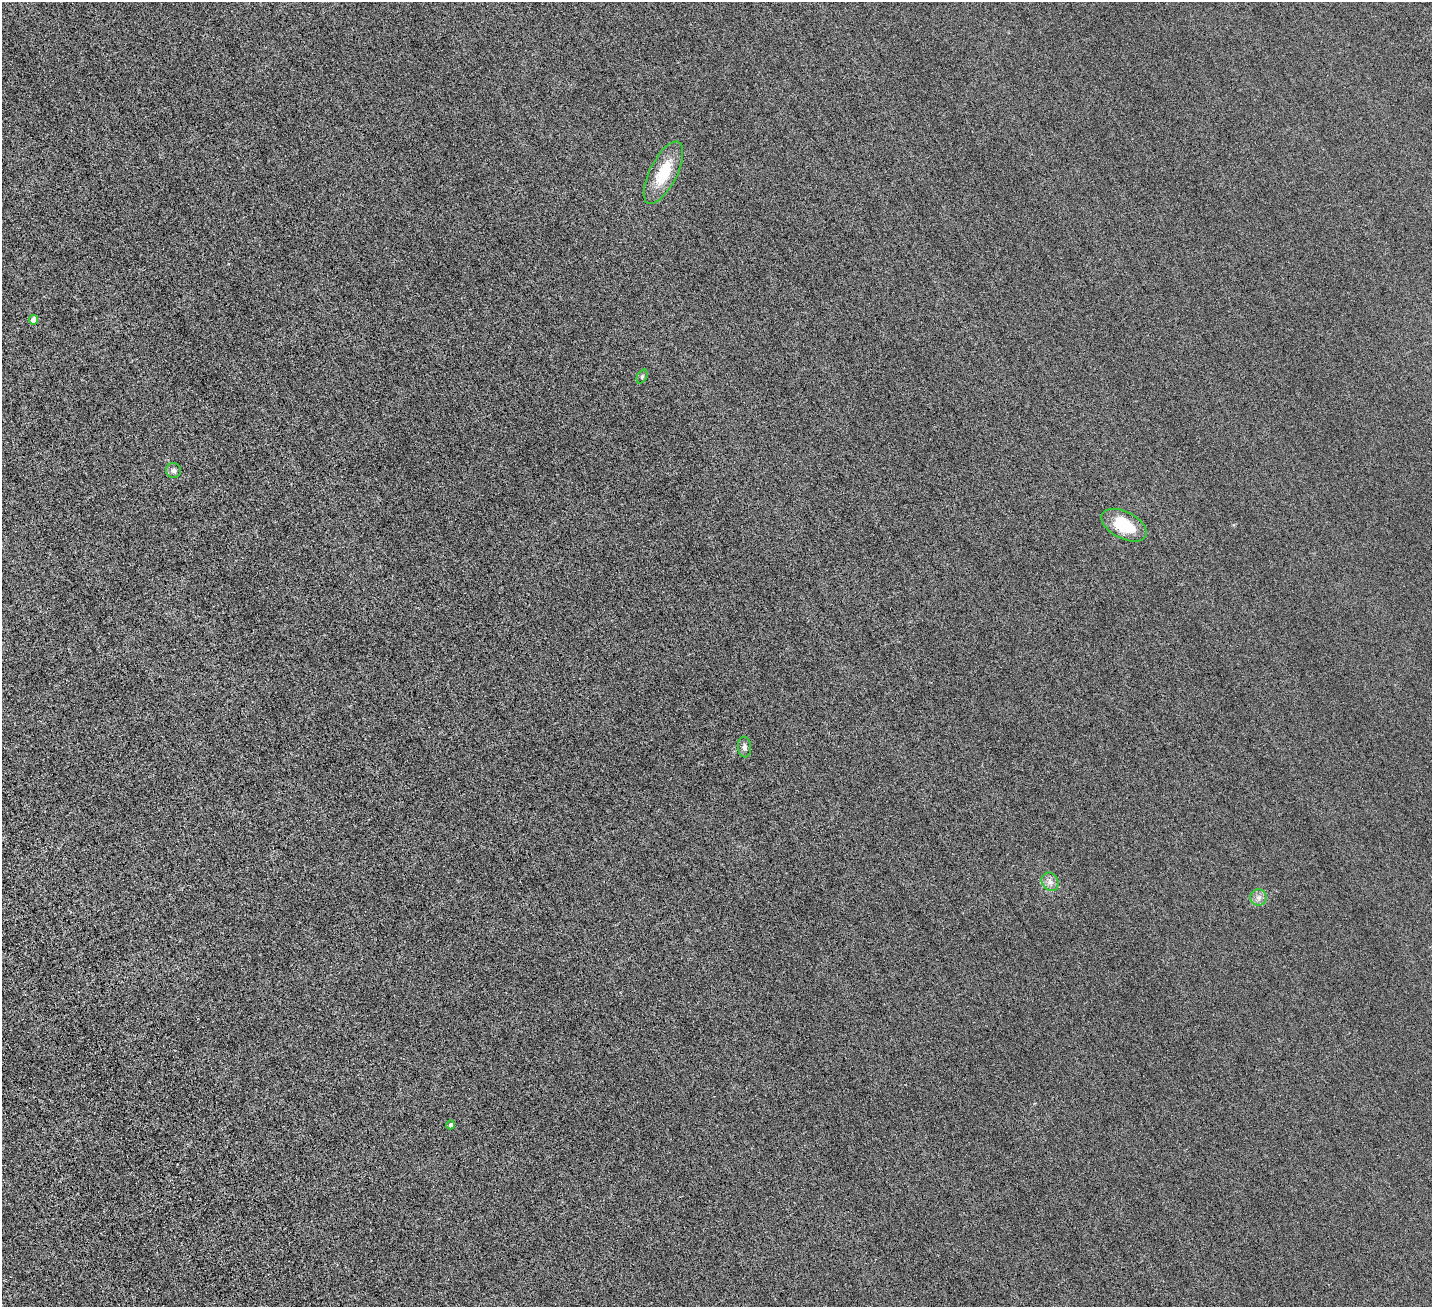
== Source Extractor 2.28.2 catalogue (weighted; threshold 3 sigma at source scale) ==
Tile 7 of 4 x 4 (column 3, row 2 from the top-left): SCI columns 3165-4594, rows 3090-4394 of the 6329 x 6320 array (HDU 1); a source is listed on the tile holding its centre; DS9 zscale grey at full resolution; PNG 1434 x 1309 px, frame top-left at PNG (2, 2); each listed source drawn as its Kron ellipse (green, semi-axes under 4 px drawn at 4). Nothing masked; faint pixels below the display range render black.
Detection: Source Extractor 2.28.2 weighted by HDU 2 'WHT'; one run over the whole footprint, this tile lists its part. Background 0.00232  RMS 0.002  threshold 0.00827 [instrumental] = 3 sigma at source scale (4.09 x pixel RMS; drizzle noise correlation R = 1.36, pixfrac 0.8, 0.05/0.05 arcsec/px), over >= 5 px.
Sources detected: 9; all 9 listed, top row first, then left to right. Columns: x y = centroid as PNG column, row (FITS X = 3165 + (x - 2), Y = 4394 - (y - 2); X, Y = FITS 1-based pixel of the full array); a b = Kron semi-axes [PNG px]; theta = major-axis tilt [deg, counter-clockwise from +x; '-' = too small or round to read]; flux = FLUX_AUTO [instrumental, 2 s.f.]
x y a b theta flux
663 173 34 13 63 5.3
34 320 4 4 - 1.7
642 377 7 5 65 0.27
174 471 7 7 - 0.49
1124 525 25 13 -28 5.6
744 747 10 6 -85 0.57
1050 882 9 8 - 0.76
1258 898 8 8 - 0.72
451 1125 4 4 - 0.6